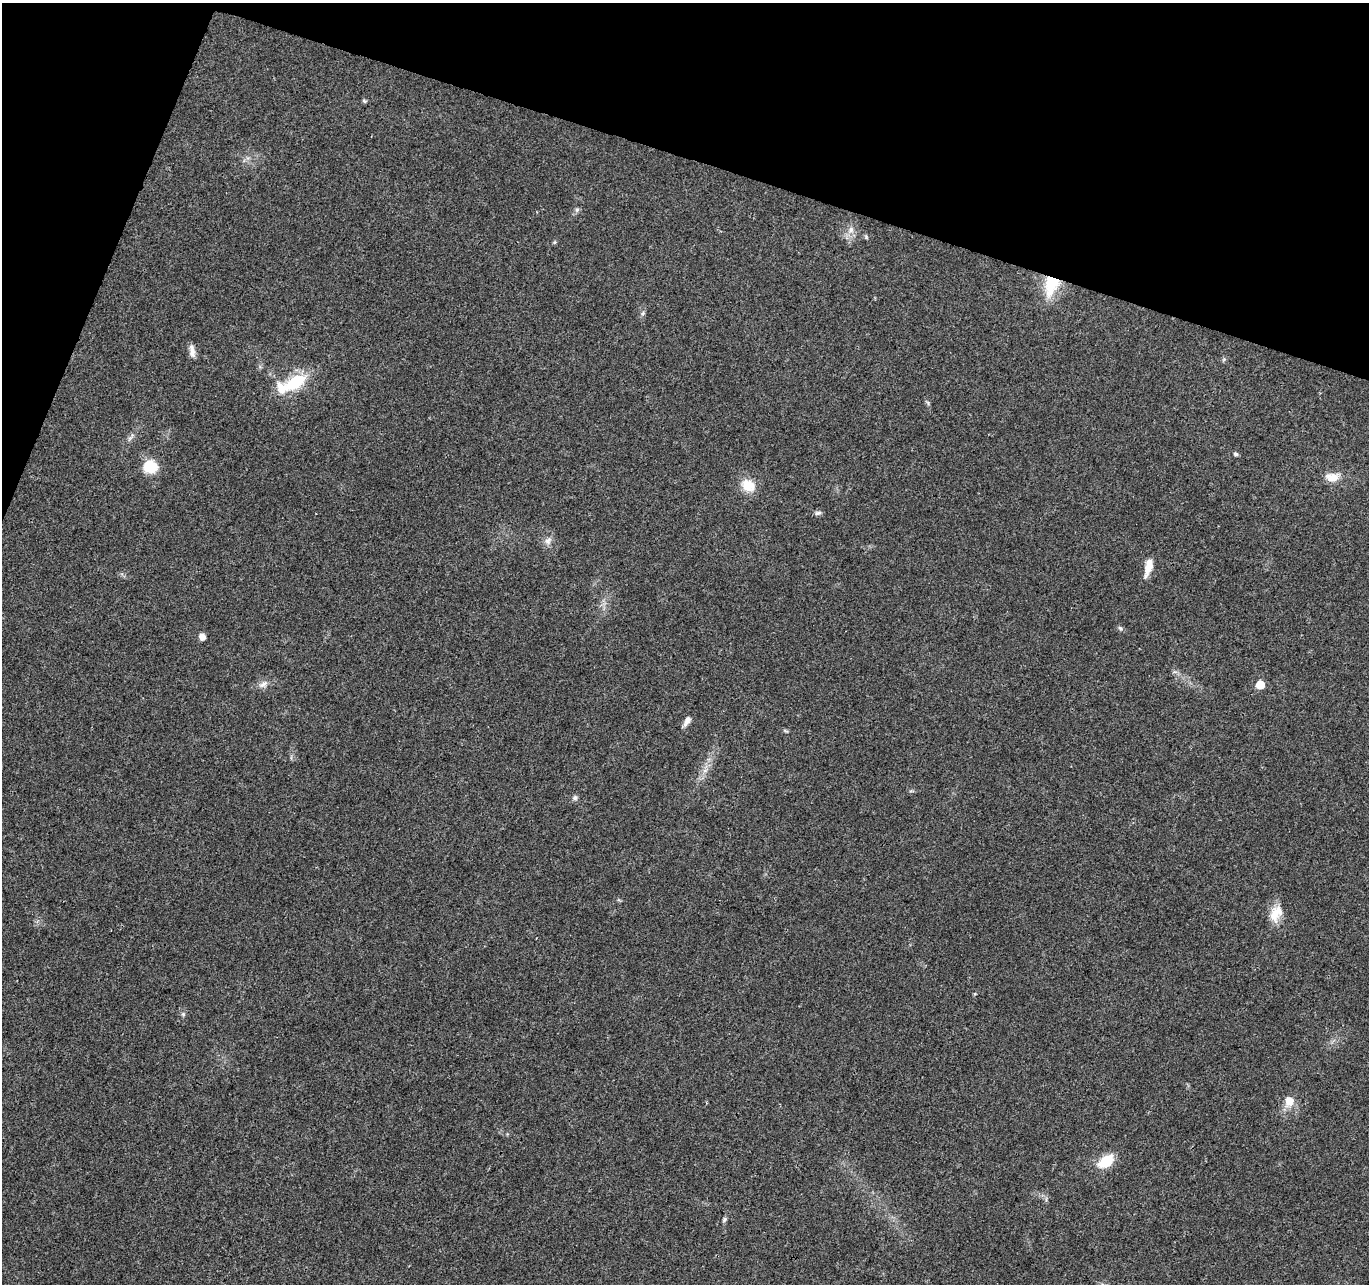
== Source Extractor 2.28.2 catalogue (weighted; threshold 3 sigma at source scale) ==
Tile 2 of 4 x 4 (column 2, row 1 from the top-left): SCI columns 1367-2733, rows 4060-5341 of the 5476 x 5619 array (HDU 1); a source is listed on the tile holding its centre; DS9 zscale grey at full resolution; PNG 1371 x 1286 px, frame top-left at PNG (2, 3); no overlay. Shown black and unused: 16% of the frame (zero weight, under 3 of 4 exposures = <1% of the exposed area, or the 3 px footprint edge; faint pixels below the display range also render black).
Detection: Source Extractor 2.28.2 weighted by HDU 2 'WHT'; one run over the whole footprint, this tile lists its part. Background 0.0267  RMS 0.0031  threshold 0.0138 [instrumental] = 3 sigma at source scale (4.5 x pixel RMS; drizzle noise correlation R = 1.50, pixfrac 1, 0.0396/0.0396 arcsec/px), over >= 5 px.
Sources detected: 29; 1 inside a brighter listed object's ellipse — not listed separately; the other 28 listed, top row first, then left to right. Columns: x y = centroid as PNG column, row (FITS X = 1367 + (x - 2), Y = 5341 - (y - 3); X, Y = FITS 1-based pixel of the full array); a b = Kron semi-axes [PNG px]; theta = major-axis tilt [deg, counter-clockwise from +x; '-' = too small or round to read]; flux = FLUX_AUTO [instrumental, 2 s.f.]
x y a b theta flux
364 101 6 4 -22 0.46
577 210 7 5 69 0.69
851 230 9 7 89 1.6
866 237 7 4 -75 0.43
1051 284 25 15 75 12
643 313 6 5 - 0.54
192 351 17 6 -81 1.9
295 382 24 12 31 14
928 403 7 4 -72 0.49
1235 454 6 5 - 0.57
150 467 11 10 - 12
1332 477 18 11 -7 3.5
748 485 15 13 -31 5.7
818 513 10 5 8 0.77
548 541 12 8 47 1.6
1148 567 23 8 74 3.7
1120 628 7 4 -52 0.58
202 636 7 6 - 1.5
263 684 14 7 29 1.6
1260 685 6 6 - 6.7
687 721 12 6 58 1.7
705 771 7 4 2 0.77
575 798 7 7 - 0.81
1276 913 24 14 69 5.2
183 1014 6 5 - 0.52
1289 1101 10 8 80 3.9
1106 1161 17 11 36 8.3
724 1219 8 5 54 0.56
Overlapping masked pixels (flux is a lower limit): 1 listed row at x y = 1051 284